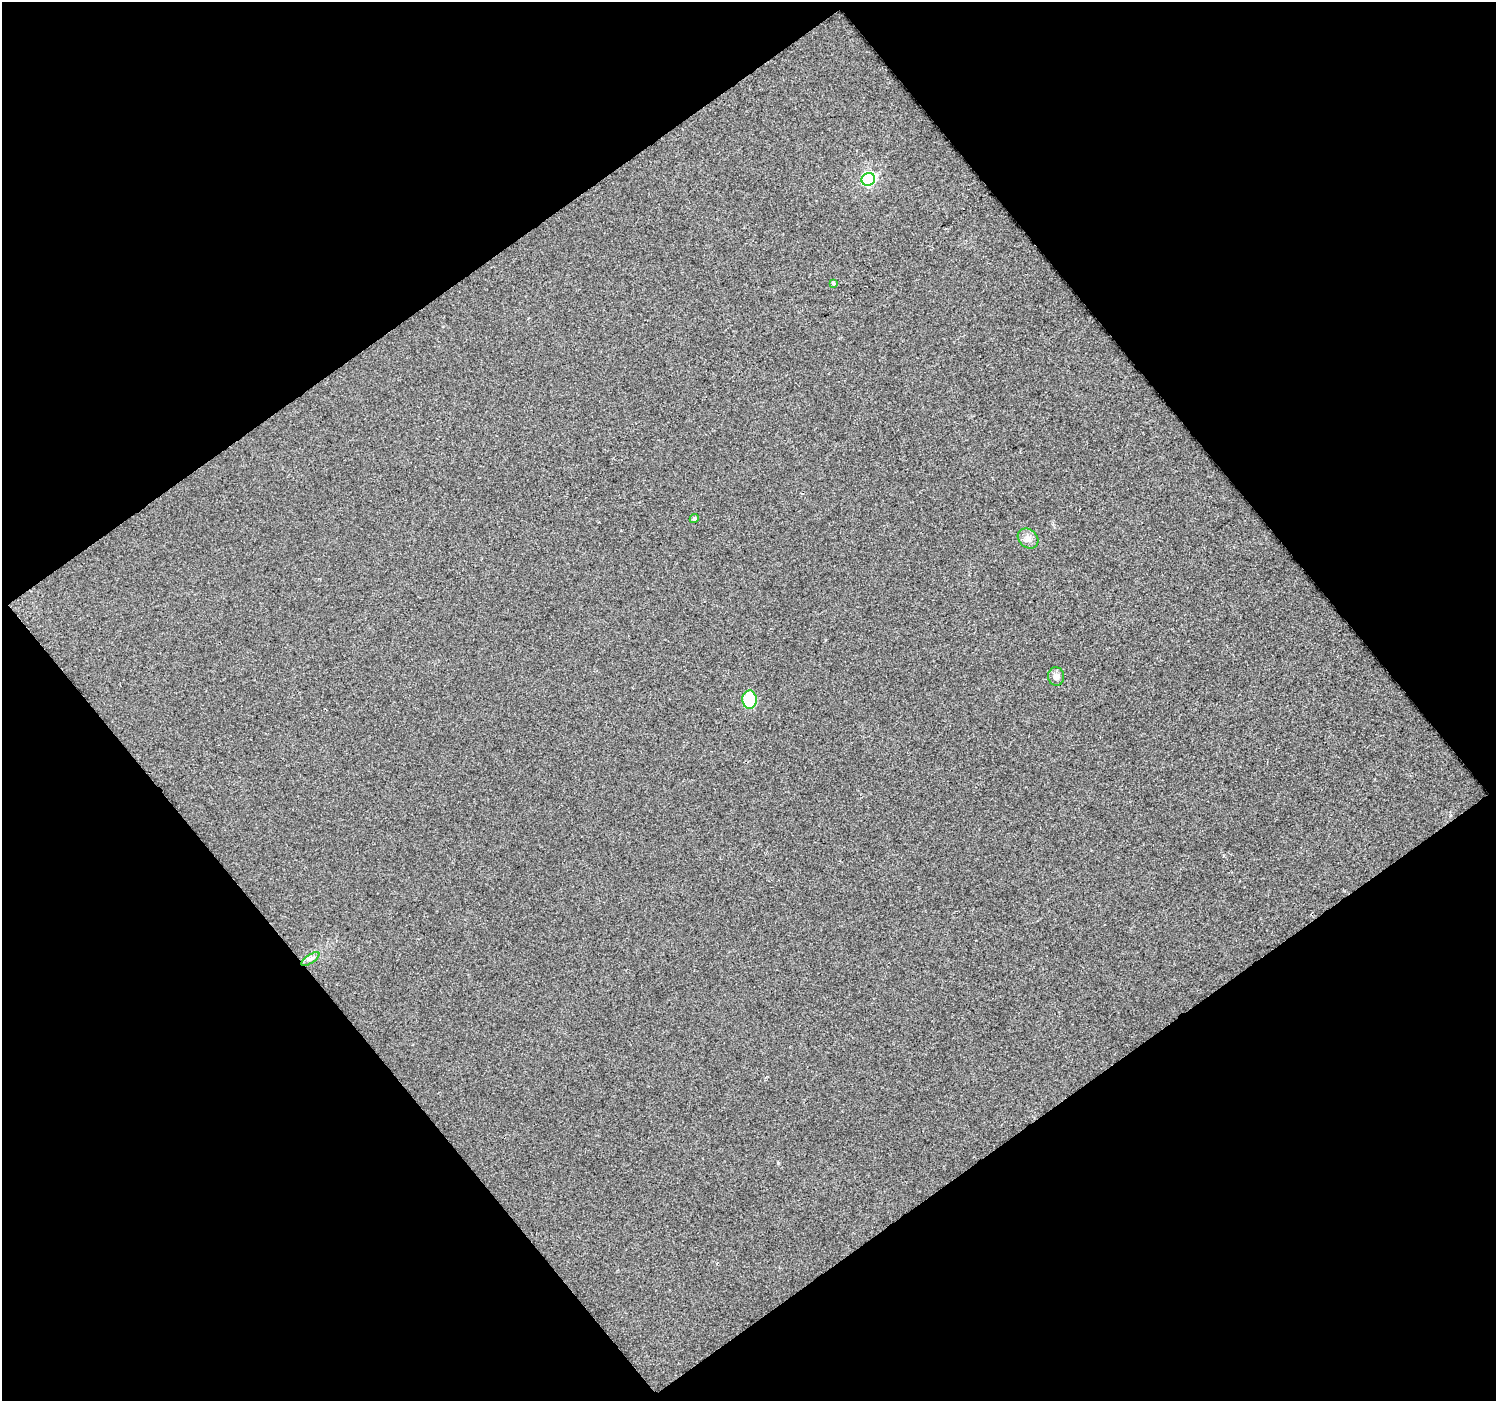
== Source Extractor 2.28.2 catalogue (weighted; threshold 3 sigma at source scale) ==
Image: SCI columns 1-1494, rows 41-1439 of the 1494 x 1482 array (HDU 1 of 3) = the unmasked area's bounding box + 8 px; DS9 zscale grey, full resolution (1 PNG px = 1 image px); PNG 1498 x 1403 px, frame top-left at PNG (2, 2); each listed source drawn as its Kron ellipse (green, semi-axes under 4 px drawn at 4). Shown black and unused: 50% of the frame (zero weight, under 2 of 3 exposures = <1% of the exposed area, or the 3 px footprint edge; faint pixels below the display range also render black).
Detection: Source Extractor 2.28.2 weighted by HDU 2 'WHT'. Background 0.0235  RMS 0.0076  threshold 0.0341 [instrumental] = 3 sigma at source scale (4.5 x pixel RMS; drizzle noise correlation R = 1.50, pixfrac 1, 0.0396/0.0396 arcsec/px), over >= 5 px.
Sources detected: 7; all 7 listed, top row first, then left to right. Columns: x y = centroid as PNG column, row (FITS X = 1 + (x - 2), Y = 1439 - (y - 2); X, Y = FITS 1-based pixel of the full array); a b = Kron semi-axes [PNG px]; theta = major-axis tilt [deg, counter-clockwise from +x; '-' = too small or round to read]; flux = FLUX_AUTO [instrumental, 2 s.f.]
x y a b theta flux
868 179 7 6 - 93
834 283 3 3 - 8.2
694 519 5 4 - 1.5
1028 538 11 9 -38 4.3
1056 676 9 8 - 4
750 700 9 7 -88 37
310 959 10 4 33 2.4